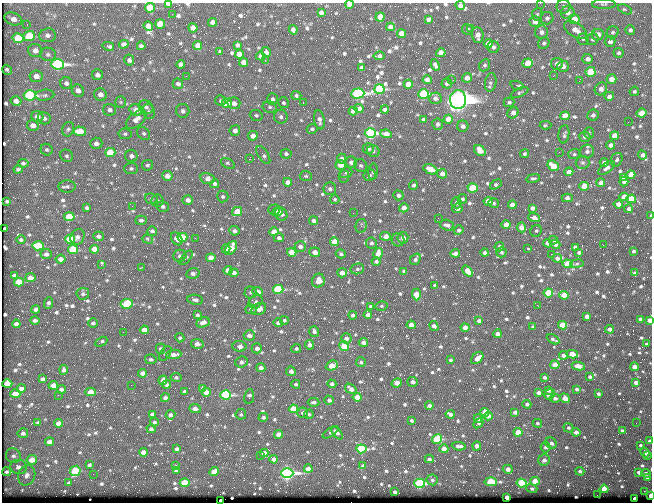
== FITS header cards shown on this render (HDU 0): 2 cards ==
NAXIS1  =                  650 / Width of table row in bytes
NAXIS2  =                  500 / Number of rows in table

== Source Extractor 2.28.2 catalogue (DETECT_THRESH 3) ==
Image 650 x 500 px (HDU 0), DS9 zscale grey, 1 PNG px = 1 image px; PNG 654 x 504 px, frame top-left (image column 1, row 500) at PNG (2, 3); each listed source drawn as its Kron ellipse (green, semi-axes under 4 px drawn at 4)
Background 357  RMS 1.4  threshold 4.17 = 3 sigma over >= 5 px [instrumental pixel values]
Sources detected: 858; of the 858, the 500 brightest by FLUX_AUTO listed and drawn (358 fainter detections omitted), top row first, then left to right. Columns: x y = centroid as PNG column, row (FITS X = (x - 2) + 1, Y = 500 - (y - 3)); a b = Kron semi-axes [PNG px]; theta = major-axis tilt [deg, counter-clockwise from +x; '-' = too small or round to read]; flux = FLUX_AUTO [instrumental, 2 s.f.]
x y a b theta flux
540 3 2 2 - 390
168 4 4 2 - 380
349 4 4 3 - 760
604 4 12 5 1 210
460 5 5 4 - 450
563 6 7 7 - 270
150 8 5 4 - 3300
625 9 7 4 -24 180
321 12 4 4 - 290
568 13 7 6 - 550
172 14 2 2 - 420
537 14 6 5 - 170
380 17 4 4 - 1200
547 18 6 6 - 330
13 19 9 6 -19 740
428 19 4 4 - 330
574 19 5 5 - 1500
535 21 5 5 - 860
213 22 4 4 - 550
27 24 3 3 - 180
160 24 5 4 - 2500
148 26 5 4 - 880
390 27 4 4 - 570
193 28 4 4 - 660
471 29 3 2 - 190
293 30 5 4 - 400
467 30 6 5 - 230
576 30 13 7 -32 870
630 30 5 4 - 210
541 32 6 6 - 400
613 32 6 5 - 200
401 33 4 4 - 830
47 35 8 7 - 410
478 35 8 5 -86 630
598 35 6 5 - 790
29 36 5 5 - 4800
18 38 5 5 - 3600
583 39 5 5 - 160
593 39 6 5 - 180
610 42 6 5 - 410
488 43 4 4 - 890
544 43 6 5 - 200
124 44 5 4 - 290
237 45 4 4 - 230
108 46 6 3 -13 250
141 46 4 3 - 190
198 46 4 4 - 790
493 47 6 6 - 280
35 51 7 6 - 680
220 51 4 4 - 170
266 52 5 4 - 380
441 53 5 4 - 840
619 53 5 5 - 180
48 54 8 6 -10 310
239 54 4 4 - 790
261 56 4 4 - 830
379 56 5 4 - 320
588 59 5 5 - 410
129 60 5 5 - 340
265 60 3 2 - 240
244 62 4 4 - 760
528 63 5 4 - 3000
57 64 6 5 - 27000
181 64 4 4 - 320
557 64 6 6 - 610
435 65 6 4 -66 250
485 65 6 5 - 200
563 66 6 5 - 520
362 68 4 4 - 490
7 70 5 3 - 210
591 72 5 5 - 4800
97 75 5 5 - 430
36 76 6 6 - 690
186 76 2 2 - 250
553 76 3 2 - 160
467 78 5 4 - 680
611 79 5 4 - 880
427 80 4 4 - 650
451 80 2 2 - 1000
579 81 3 2 - 160
491 82 9 5 81 380
66 83 6 6 - 370
447 83 5 5 - 270
178 84 5 5 - 360
408 84 4 4 - 1100
517 85 7 3 -18 480
379 89 5 5 - 9200
601 89 7 6 - 540
78 91 6 5 - 570
634 91 5 4 - 160
519 93 9 4 25 180
358 94 6 5 - 23000
424 94 5 5 - 11000
30 95 6 5 - 13000
45 95 9 5 6 260
100 95 6 6 - 500
296 96 5 4 - 200
609 96 5 4 - 390
435 98 6 6 - 340
272 99 6 5 - 260
458 100 9 8 - 120000
16 101 5 5 - 550
221 101 5 5 - 190
121 102 6 5 - 170
509 102 5 4 - 200
227 103 5 4 - 2000
234 103 6 6 - 530
283 103 6 5 - 180
303 103 3 2 - 560
146 107 7 6 - 330
270 107 7 5 -14 240
359 109 4 4 - 510
385 109 4 3 - 240
110 110 6 6 - 410
136 110 6 5 - 820
149 111 8 6 -72 220
183 111 7 6 - 290
353 111 4 4 - 420
513 113 6 5 - 660
641 113 5 4 - 1800
256 115 6 5 - 180
593 115 6 5 - 310
565 116 5 4 - 1500
37 117 6 5 - 470
281 117 7 6 - 290
44 118 6 6 - 310
136 119 12 7 40 850
448 119 4 4 - 1400
319 120 9 5 -79 450
423 120 4 4 - 380
628 122 2 2 - 340
438 124 6 5 - 300
33 125 6 5 - 650
546 125 6 4 2 200
463 126 5 5 - 380
68 129 7 6 - 210
312 129 5 5 - 200
235 130 5 5 - 400
80 131 6 4 -4 2000
370 133 5 5 - 20000
589 133 6 5 - 170
125 134 6 5 - 190
144 134 7 5 -48 220
386 134 6 4 -9 780
564 134 9 5 84 270
253 136 5 5 - 680
615 136 4 4 - 1500
585 137 5 5 - 350
96 143 6 5 - 430
610 145 4 4 - 710
368 149 5 5 - 490
47 150 6 5 - 170
480 150 6 5 - 1300
373 151 6 5 - 220
587 151 7 6 - 350
110 152 5 4 - 3600
559 152 2 2 - 370
286 154 5 5 - 190
524 154 4 4 - 200
574 154 6 5 - 170
263 155 10 5 -57 230
642 155 5 4 - 360
67 156 6 6 - 220
131 156 6 6 - 300
249 159 3 2 - 1300
341 159 5 4 - 340
617 160 7 5 64 240
351 162 6 5 - 410
604 162 4 4 - 320
23 163 5 4 - 170
228 163 7 4 -30 220
582 163 7 6 - 210
147 165 5 5 - 170
341 165 5 5 - 1100
361 166 7 6 - 200
553 166 6 5 - 1600
131 168 7 6 - 200
606 168 10 5 36 390
18 169 5 3 - 190
430 169 7 4 -22 1300
373 172 8 4 84 200
569 172 4 4 - 670
346 173 6 5 - 170
442 174 5 5 - 640
370 175 6 6 - 230
631 175 4 4 - 1200
167 176 5 4 - 790
306 176 6 5 - 180
344 176 6 5 - 180
623 177 4 3 - 390
533 178 7 4 10 180
207 179 7 5 -15 590
288 182 4 4 - 700
624 182 5 4 - 370
601 183 4 4 - 710
215 184 5 4 - 230
496 184 6 4 32 220
413 185 5 4 - 240
67 186 8 6 1 240
584 186 4 4 - 2000
473 188 5 4 - 3600
330 189 6 6 - 280
398 195 5 5 - 290
223 196 6 5 - 210
624 197 5 4 - 2200
567 198 6 4 1 450
151 199 6 5 - 180
335 199 5 4 - 160
462 199 5 4 - 210
631 199 5 4 - 2500
157 200 6 6 - 190
188 200 5 4 - 500
7 201 4 3 - 170
488 201 4 4 - 850
456 203 5 5 - 370
494 203 5 5 - 180
618 204 4 4 - 590
512 205 4 4 - 650
132 206 2 2 - 210
163 206 6 5 - 240
87 208 3 3 - 180
404 208 5 4 - 730
457 208 5 4 - 340
532 208 4 4 - 280
628 209 4 4 - 230
274 210 6 5 - 320
237 211 5 4 - 1700
278 211 6 4 40 330
353 213 2 2 - 210
281 214 7 5 -52 380
650 216 3 2 - 320
69 217 5 4 - 2600
438 218 2 2 - 180
534 218 6 4 -17 450
141 220 6 4 3 260
313 221 4 4 - 350
447 225 7 5 -18 380
506 225 4 4 - 1100
361 226 7 5 76 230
521 227 5 4 - 660
5 229 3 3 - 170
459 230 5 4 - 230
152 231 5 5 - 300
234 231 5 4 - 280
536 231 6 5 - 200
274 232 4 4 - 990
98 236 5 5 - 350
385 236 5 4 - 890
77 237 8 6 60 360
182 237 5 4 - 2500
195 238 2 2 - 300
279 238 5 4 - 270
403 238 6 5 - 700
70 239 5 4 - 6700
148 239 5 4 - 180
177 239 7 5 -54 560
21 240 5 4 - 200
398 240 6 6 - 260
553 240 4 4 - 270
335 242 4 4 - 1900
371 243 5 5 - 270
548 243 4 4 - 630
555 244 5 4 - 410
603 245 2 2 - 450
38 246 6 4 -4 3600
300 246 6 5 - 420
499 247 5 4 - 240
575 247 4 3 - 250
231 248 8 5 57 1800
528 248 3 3 - 200
94 249 5 4 - 1700
226 249 4 4 - 290
73 250 5 4 - 4600
633 251 3 3 - 180
292 252 5 4 - 2200
315 252 5 5 - 850
501 252 5 5 - 200
579 252 4 3 - 210
455 253 5 4 - 420
485 253 4 4 - 300
46 254 5 5 - 350
341 254 5 4 - 220
378 254 5 4 - 1200
551 254 2 2 - 1100
180 256 6 6 - 320
186 258 9 3 49 180
211 258 4 4 - 1500
557 258 5 4 - 350
61 259 5 4 - 630
415 259 6 4 49 290
376 261 4 4 - 250
567 264 5 4 - 2400
577 264 7 3 9 200
101 265 4 3 - 400
142 267 3 2 - 280
357 269 7 5 14 230
228 270 4 4 - 820
404 271 4 4 - 340
468 271 6 4 -49 900
193 273 6 5 - 310
234 273 4 4 - 480
342 273 5 4 - 650
635 273 4 3 - 190
14 275 4 3 - 220
30 278 5 4 - 670
318 281 7 6 - 910
19 282 5 4 - 2600
435 285 4 3 - 180
278 289 5 4 - 8400
250 292 6 6 - 180
257 292 5 4 - 730
548 293 5 4 - 4300
83 294 6 5 - 210
416 294 6 4 -88 1500
564 295 4 4 - 2300
195 300 8 5 -8 310
256 302 8 6 47 270
48 303 6 4 69 260
127 304 6 5 - 5300
370 306 4 4 - 220
381 306 6 5 - 170
538 306 3 2 - 460
36 309 4 4 - 430
251 309 5 5 - 240
259 309 8 5 27 500
197 315 4 4 - 210
353 315 4 4 - 280
368 315 4 4 - 610
587 316 4 4 - 590
640 319 4 3 - 420
35 320 5 3 - 290
284 320 4 4 - 200
650 320 4 4 - 800
479 321 4 4 - 410
203 322 7 4 23 590
93 323 5 4 - 250
278 323 5 4 - 250
16 324 4 4 - 400
411 325 5 4 - 950
563 325 4 4 - 3100
434 326 5 4 - 570
465 327 4 4 - 1200
533 327 4 4 - 220
610 329 4 4 - 460
144 330 4 4 - 840
314 331 5 5 - 270
123 332 2 2 - 390
497 334 4 4 - 610
249 335 5 5 - 580
180 338 5 4 - 160
346 338 5 5 - 450
553 339 7 3 -28 200
101 342 6 3 28 200
363 342 5 4 - 500
197 344 6 5 - 520
647 344 4 3 - 170
310 345 5 4 - 440
239 346 7 5 -7 610
344 346 5 4 - 3800
257 348 5 5 - 460
296 348 5 4 - 190
160 349 5 4 - 250
165 353 8 5 56 210
174 354 7 4 6 540
572 354 6 4 -12 1600
563 355 4 4 - 590
477 358 7 5 46 920
151 359 6 5 - 230
450 360 3 3 - 160
241 362 6 5 - 290
361 362 5 5 - 210
555 365 4 4 - 1500
332 366 6 4 24 1600
578 366 6 4 -10 630
634 367 4 4 - 580
261 368 4 4 - 500
64 370 5 4 - 250
291 371 5 4 - 450
143 373 4 4 - 720
176 377 5 4 - 190
545 377 4 3 - 250
590 377 4 3 - 170
43 379 4 3 - 300
163 380 5 4 - 540
413 382 5 5 - 370
636 382 4 4 - 540
397 383 5 4 - 1100
7 384 5 4 - 3100
166 384 4 4 - 400
296 384 4 4 - 220
332 384 4 4 - 300
53 385 5 4 - 1500
131 385 2 2 - 170
203 388 4 4 - 390
21 389 4 3 - 460
61 389 4 4 - 330
351 389 6 4 -35 590
577 389 4 3 - 200
548 390 4 3 - 250
91 392 5 4 - 1400
184 392 4 3 - 240
206 392 4 4 - 960
539 393 4 4 - 530
15 394 5 4 - 1800
550 394 5 5 - 330
598 394 3 3 - 200
58 395 2 2 - 250
226 395 5 4 - 11000
249 397 7 5 82 340
357 397 4 4 - 1500
165 398 4 4 - 350
555 398 5 4 - 260
565 398 5 4 - 1200
329 400 4 4 - 310
314 402 6 4 -1 260
527 404 4 4 - 240
429 405 4 4 - 370
195 408 6 4 -6 540
293 409 4 4 - 2900
485 412 4 4 - 2200
515 412 4 4 - 350
303 413 5 5 - 280
152 414 4 3 - 220
241 414 5 5 - 200
309 414 5 4 - 190
450 414 4 4 - 270
171 415 5 4 - 310
488 416 4 4 - 620
263 417 4 4 - 280
478 418 4 3 - 320
411 420 3 3 - 160
38 422 4 3 - 200
154 422 4 4 - 230
58 423 4 4 - 750
478 423 5 3 - 190
537 423 4 4 - 190
636 423 2 2 - 160
569 428 5 4 - 170
151 429 4 4 - 290
622 431 4 4 - 330
331 432 9 4 33 240
518 432 4 4 - 1900
576 432 4 4 - 460
23 433 5 5 - 300
337 433 7 4 -50 310
279 434 4 4 - 1200
437 439 5 4 - 6000
650 441 3 3 - 260
49 442 4 4 - 660
551 443 6 5 - 350
640 445 4 3 - 170
459 446 7 4 -6 410
477 446 4 4 - 480
545 447 5 5 - 280
177 449 4 3 - 260
361 449 5 4 - 8500
444 449 4 4 - 1300
143 452 4 4 - 780
645 452 5 4 - 430
264 453 4 4 - 820
13 456 8 7 - 350
260 456 2 2 - 640
647 456 3 2 - 170
274 459 4 4 - 600
429 459 4 4 - 250
32 460 5 5 - 1500
544 460 6 5 - 430
89 465 4 3 - 180
176 466 3 2 - 240
363 466 4 4 - 360
19 467 8 7 - 620
308 469 4 4 - 780
508 469 5 4 - 560
176 470 4 3 - 320
75 471 5 5 - 4200
580 471 4 4 - 240
7 472 4 4 - 240
214 472 5 4 - 1300
639 472 4 4 - 500
287 473 6 5 - 30000
646 473 5 4 - 280
93 474 2 2 - 260
27 475 10 8 67 730
647 478 4 4 - 170
432 480 5 5 - 220
535 481 5 4 - 1700
491 482 6 4 -4 5400
69 483 4 3 - 200
185 483 5 4 - 3300
420 483 5 4 - 12000
522 483 5 4 - 7700
532 488 5 4 - 250
604 489 4 4 - 1900
644 491 2 2 - 1600
395 492 3 3 - 280
597 495 2 2 - 300
650 496 4 2 - 1800
507 497 4 4 - 1600
635 499 4 3 - 1000
220 500 3 2 - 400
At the frame edge (FLAGS 8, measured only in part): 10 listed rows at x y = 540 3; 168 4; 349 4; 604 4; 460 5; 650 216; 650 320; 650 441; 646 473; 650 496
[358 fainter detections neither listed nor drawn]